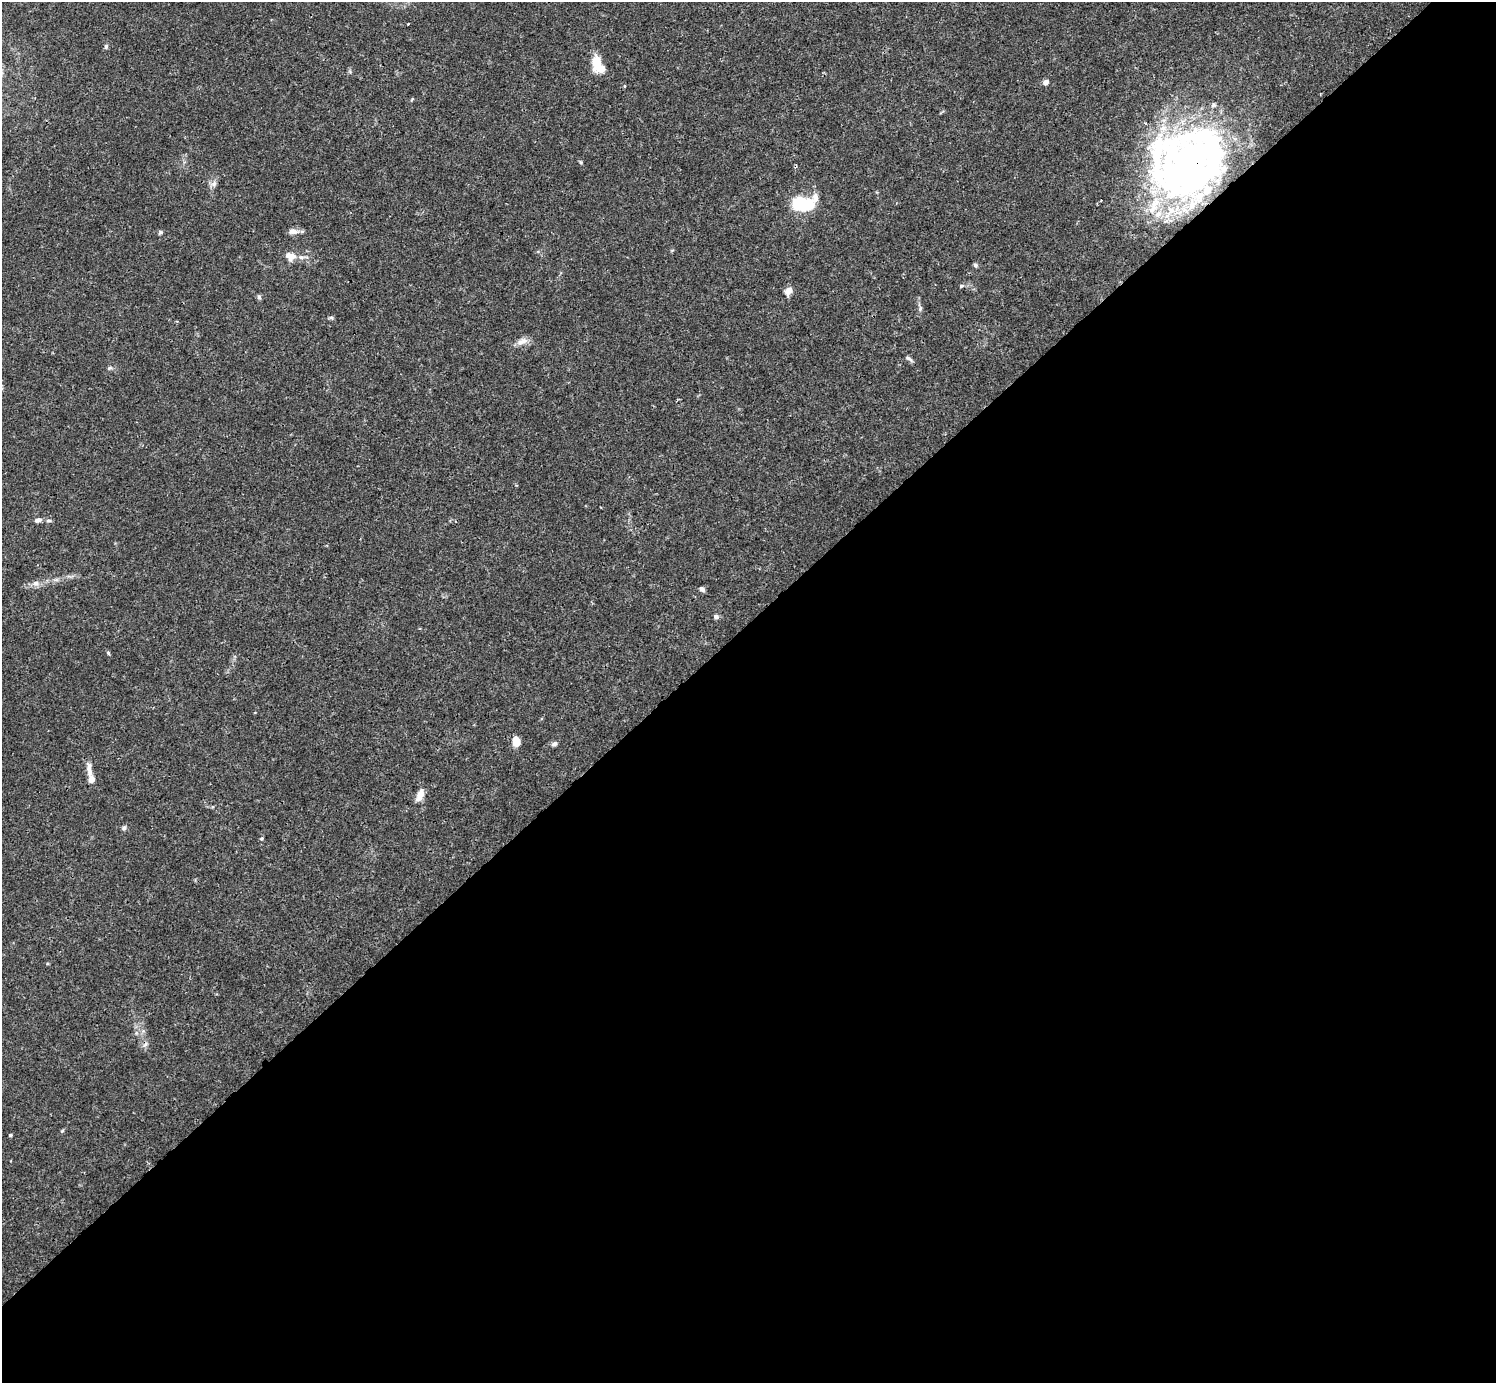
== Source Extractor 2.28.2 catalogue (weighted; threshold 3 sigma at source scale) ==
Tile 15 of 4 x 4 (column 3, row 4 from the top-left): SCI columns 2991-4484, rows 158-1538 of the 5982 x 5981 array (HDU 1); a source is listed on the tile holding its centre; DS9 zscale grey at full resolution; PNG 1498 x 1385 px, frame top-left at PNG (2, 2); no overlay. Shown black and unused: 55% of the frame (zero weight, under 3 of 4 exposures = <1% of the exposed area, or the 3 px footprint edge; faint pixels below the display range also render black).
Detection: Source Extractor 2.28.2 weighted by HDU 2 'WHT'; one run over the whole footprint, this tile lists its part. Background 0.0165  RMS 0.0022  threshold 0.00975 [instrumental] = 3 sigma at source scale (4.5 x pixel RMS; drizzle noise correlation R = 1.50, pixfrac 1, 0.05/0.05 arcsec/px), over >= 5 px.
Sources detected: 48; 5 inside a brighter object's white glare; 1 cosmic-ray / hot-pixel residue — not listed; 8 inside a brighter listed object's ellipse — not listed separately; the other 34 listed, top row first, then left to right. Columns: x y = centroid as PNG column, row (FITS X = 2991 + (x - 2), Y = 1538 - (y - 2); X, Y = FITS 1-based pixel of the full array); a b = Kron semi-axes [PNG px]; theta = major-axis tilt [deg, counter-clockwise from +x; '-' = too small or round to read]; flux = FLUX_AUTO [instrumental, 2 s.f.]
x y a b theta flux
106 46 6 4 76 0.42
596 62 18 10 86 4
1045 82 5 4 - 1.5
412 99 6 3 59 0.21
581 162 6 4 -88 0.26
1189 164 89 55 -73 73
214 184 10 6 46 0.83
802 203 16 10 4 19
293 231 14 7 -4 1.2
160 233 7 4 37 0.31
290 256 13 9 -21 2
975 265 5 5 - 0.45
961 286 8 4 27 0.37
788 291 10 7 59 1.5
259 297 7 5 -69 0.39
920 309 7 5 79 0.44
331 318 6 4 0 0.35
522 341 16 8 22 1.5
909 359 10 4 -35 0.54
109 368 6 5 - 0.38
38 520 8 5 13 0.87
48 521 7 4 4 0.4
36 583 8 7 - 0.91
702 589 7 5 -42 0.59
716 616 7 6 - 0.54
108 653 5 4 - 0.28
516 741 9 7 -74 3.3
554 744 8 5 39 0.57
89 769 21 7 -83 1.7
420 795 15 7 70 2
124 828 6 6 - 0.51
261 839 5 3 - 0.23
62 1131 5 4 - 0.25
10 1135 4 3 - 0.36
Overlapping masked pixels (flux is a lower limit): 1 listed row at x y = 1189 164